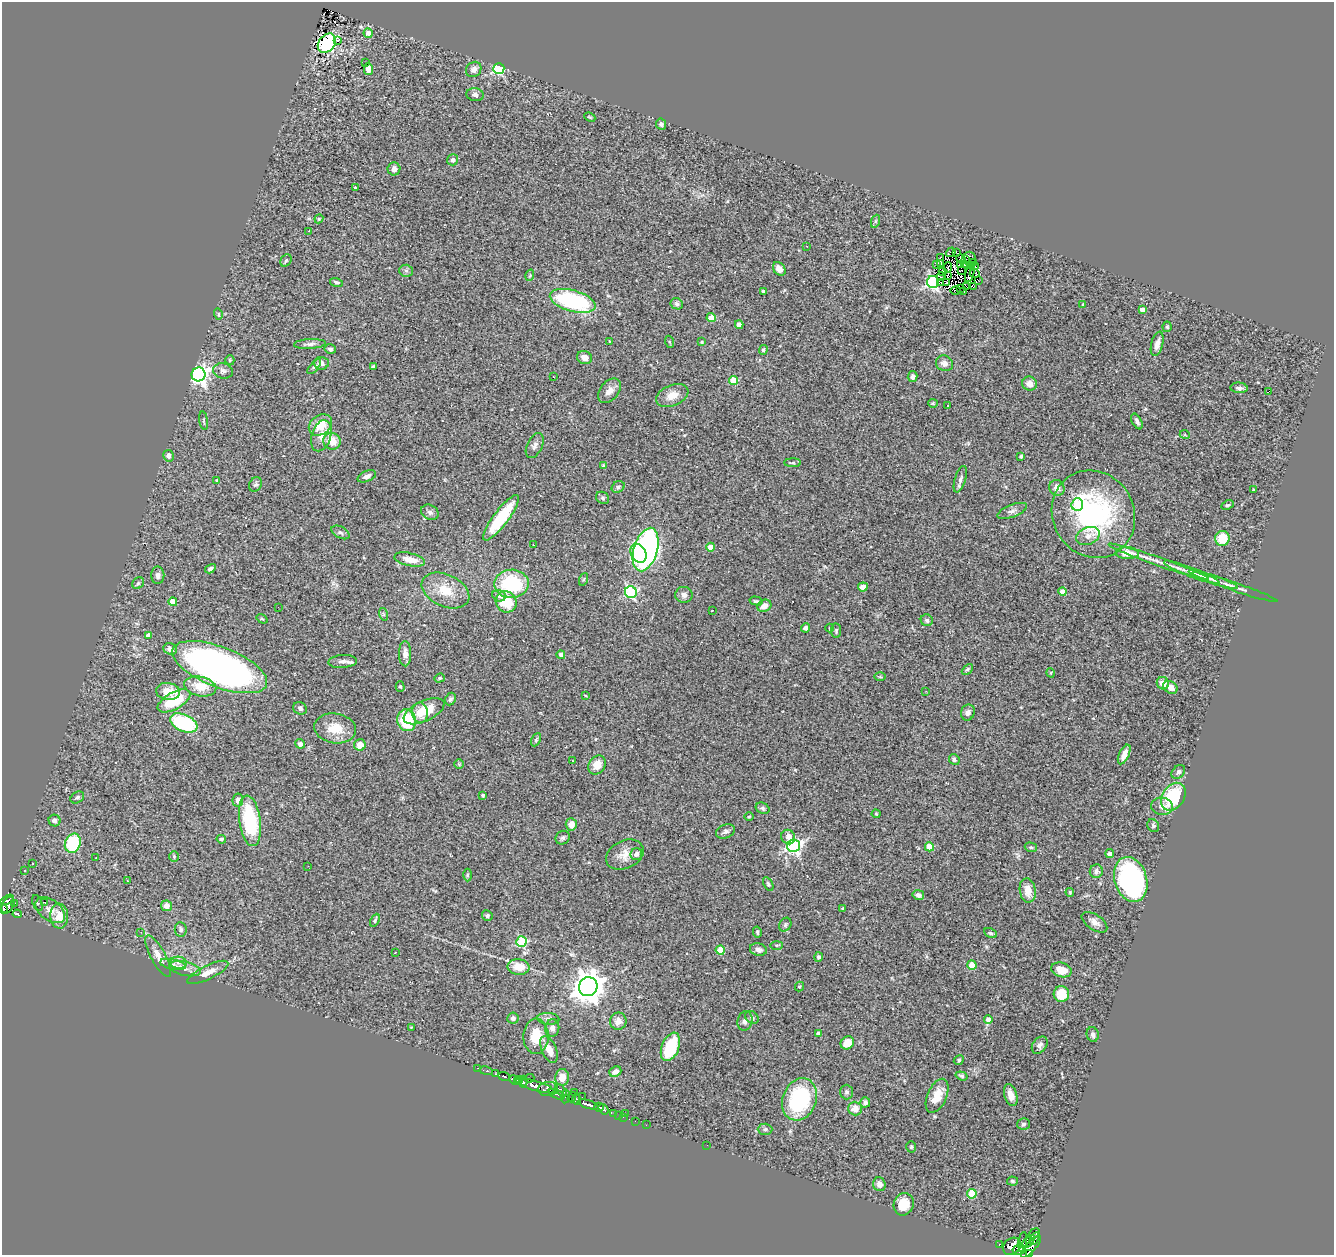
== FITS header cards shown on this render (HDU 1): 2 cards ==
NAXIS1  =                 1332
NAXIS2  =                 1253

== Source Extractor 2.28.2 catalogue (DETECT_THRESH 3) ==
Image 1332 x 1253 px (HDU 1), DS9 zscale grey, 1 PNG px = 1 image px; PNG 1336 x 1257 px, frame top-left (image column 1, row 1253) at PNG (2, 2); each listed source drawn as its Kron ellipse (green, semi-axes under 4 px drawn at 4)
Background 0.472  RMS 0.063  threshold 0.19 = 3 sigma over >= 5 px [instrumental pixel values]
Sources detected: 325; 4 with non-positive FLUX_AUTO (blend fragments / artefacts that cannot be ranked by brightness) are neither listed nor drawn; the other 321 listed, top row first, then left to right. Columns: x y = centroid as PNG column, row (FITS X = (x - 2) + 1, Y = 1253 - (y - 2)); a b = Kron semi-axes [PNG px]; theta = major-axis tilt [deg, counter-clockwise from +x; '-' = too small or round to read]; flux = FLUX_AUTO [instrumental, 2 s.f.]
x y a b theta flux
368 33 5 4 - 29
337 41 3 3 - 47
327 43 10 8 51 460
366 63 2 2 - 3.4
368 69 6 4 -88 24
474 69 8 7 - 17
499 69 5 5 - 550
475 95 9 6 -7 15
590 117 6 3 -23 4.1
661 124 6 5 - 9
453 160 5 5 - 14
394 169 6 6 - 18
355 188 4 3 - 12
319 219 4 4 - 4.7
876 221 7 4 70 6.7
309 231 3 2 - 3.6
806 246 3 2 - 9
951 252 5 2 - 57
956 252 4 2 - 15
940 257 3 2 - 8.8
961 259 5 3 - 3.1
966 259 3 2 - 2.3
970 259 7 6 - 2.8
286 260 6 5 - 7.4
941 263 3 2 - 4.4
974 263 3 3 - 0.49
936 264 4 2 - 2.6
964 264 3 2 - 4.1
960 265 3 2 - 3.3
971 266 3 2 - 2.9
948 267 5 2 - 1.5
975 267 2 2 - 3.2
779 269 7 5 -53 24
961 270 2 2 - 3.3
406 271 6 6 - 9.5
942 271 2 2 - 4.3
975 273 5 3 - 1.3
970 274 9 3 73 8.5
530 275 6 3 73 5.1
948 275 3 2 - 4.6
941 277 4 2 - 1.1
978 280 2 2 - 2.6
336 282 6 4 -17 8
933 282 6 6 - 820
941 282 2 2 - 9.4
947 283 3 2 - 3.6
967 286 4 2 - 4.1
973 286 3 2 - 4.9
960 289 3 2 - 2.1
763 291 3 3 - 6.4
956 291 5 3 - 1.7
964 292 2 2 - 1.2
573 301 23 10 -16 480
677 304 6 5 - 9.4
1083 304 3 2 - 3.3
1142 310 4 4 - 32
218 314 6 4 -75 5.3
711 318 4 4 - 84
739 325 4 4 - 20
1167 327 5 4 - 6.4
609 341 3 2 - 2.5
670 342 6 4 -69 4.9
702 342 4 3 - 4.7
310 344 16 5 3 16
1157 344 12 6 76 27
330 349 6 4 -15 10
763 350 5 4 - 9.1
584 358 7 6 - 30
230 360 5 4 - 4.8
321 363 7 6 - 19
944 363 9 7 -27 21
373 366 3 3 - 6.1
314 367 9 4 49 8.7
223 371 10 7 -13 18
198 374 7 7 - 2100
554 377 2 2 - 2.8
912 377 5 5 - 15
733 380 4 4 - 120
1030 384 7 7 - 30
1239 388 8 5 -4 11
609 391 14 9 49 33
1269 391 2 2 - 16
672 395 17 10 23 49
933 403 4 4 - 4.4
948 406 3 2 - 3.3
204 421 9 3 -81 5.4
1137 421 8 4 -61 12
320 425 12 9 35 77
1185 435 5 3 - 3.5
321 436 16 9 73 40
332 441 9 8 - 62
535 446 13 7 64 17
169 456 6 5 - 18
1021 456 3 3 - 6.2
793 463 8 4 0 6.6
603 466 4 4 - 7.5
367 476 10 5 22 16
960 479 14 5 72 16
217 480 3 3 - 4.9
255 484 7 6 - 9.7
618 487 7 5 27 8
1057 488 8 7 - 29
1254 490 3 2 - 3.6
603 498 7 5 -32 8.7
1077 505 6 5 - 170
1228 505 6 4 25 6.7
1012 511 16 6 21 19
430 512 9 7 -29 14
1093 514 45 40 -59 700
501 518 28 7 53 220
340 532 10 5 -29 11
1088 536 12 8 23 33
1222 538 7 7 - 89
533 545 3 2 - 3.2
711 547 4 4 - 61
646 550 22 11 73 1100
638 553 10 7 -61 200
1127 553 11 6 -3 72
410 559 15 6 -12 45
1159 562 53 4 -19 56
210 569 6 4 30 11
1192 572 30 4 -21 33
158 575 8 6 90 17
584 579 6 4 71 5.6
1213 580 26 4 -18 27
138 583 6 5 - 6.9
511 584 17 14 2 290
863 587 5 4 - 30
1235 587 45 4 -19 32
445 591 25 16 -25 100
631 592 6 6 - 490
1062 592 4 4 - 44
684 595 8 8 - 20
499 596 7 5 -23 16
756 601 6 4 -15 6.7
173 602 4 4 - 58
506 602 11 10 - 120
764 606 7 6 - 32
278 607 2 2 - 2.8
712 610 3 2 - 2.4
383 614 6 4 -72 6.4
262 619 6 3 -34 4.8
927 620 6 5 - 11
805 628 4 4 - 19
830 628 4 4 - 4
836 631 7 5 -85 7.3
148 636 4 4 - 22
170 649 7 5 -20 16
405 654 12 6 -90 24
561 655 4 4 - 18
343 661 14 6 4 20
220 667 50 20 -21 2000
967 669 6 4 45 7.2
1051 673 5 3 - 3.5
880 677 6 4 -1 5.2
439 678 5 4 - 5.6
1163 683 6 6 - 44
200 686 16 10 -12 81
400 686 5 4 - 6.4
1170 687 7 6 - 27
168 691 12 8 -7 60
926 691 3 2 - 3.8
585 696 3 3 - 4.1
450 699 6 5 - 11
174 701 18 8 29 180
300 708 7 6 - 9.1
424 711 22 10 25 100
968 712 8 7 - 16
420 713 10 8 -84 65
407 720 11 9 -74 200
184 723 14 8 -23 340
335 728 21 15 -9 85
536 740 7 4 64 6.7
300 744 5 4 - 14
360 745 6 6 - 38
1124 754 10 5 65 36
954 760 6 5 - 8.8
572 761 2 2 - 3.7
459 764 5 5 - 4.8
597 765 10 8 57 51
1178 772 8 6 49 14
483 795 3 3 - 8
77 797 7 5 32 9.4
1173 797 15 11 56 250
238 800 6 5 - 21
1162 806 11 8 -9 24
763 808 7 5 -25 9.1
876 814 4 4 - 4.1
749 817 5 3 - 3.9
55 821 6 5 - 20
250 821 25 10 -82 300
571 824 6 5 - 39
1153 826 7 5 -60 8.1
725 831 10 6 22 13
788 837 7 6 - 31
563 838 7 6 - 10
221 839 5 4 - 9.4
73 843 10 7 69 270
794 846 6 6 - 1100
929 847 4 4 - 96
1031 847 6 4 -19 6.4
636 854 6 5 - 22
1110 854 4 4 - 25
625 855 20 14 25 57
174 856 5 4 - 5.6
96 858 3 2 - 5.1
33 863 2 2 - 3.1
308 866 2 2 - 9.7
25 870 3 2 - 3.8
1096 871 7 6 - 13
467 875 6 4 89 5.4
1131 879 23 16 -74 900
128 881 3 2 - 4.5
768 884 7 4 -60 7
1028 890 12 8 -81 55
1070 892 4 3 - 4.7
918 895 5 4 - 16
7 900 7 4 30 62
44 902 3 3 - 9.2
37 903 8 5 -68 11
14 904 4 3 - 12
8 905 9 5 64 100
166 906 5 5 - 30
843 908 3 3 - 3.9
3 909 4 3 - 86
50 910 17 10 -38 38
17 914 4 3 - 72
59 916 12 9 -87 60
487 916 5 5 - 9.1
375 920 7 4 62 7.4
1094 922 14 7 -34 27
785 925 7 5 59 8.2
181 929 7 6 - 9.2
141 932 3 3 - 2.4
757 932 5 3 - 5.6
991 933 7 4 -25 6.8
522 942 5 5 - 230
777 945 6 3 0 5.7
720 950 4 4 - 130
758 950 8 6 -13 20
395 952 3 2 - 9.2
158 956 23 7 -62 39
819 957 5 4 - 11
178 963 8 6 -5 22
173 964 13 5 -12 20
972 965 5 4 - 120
519 967 11 8 -5 61
185 969 16 7 -12 31
1061 970 10 7 -17 57
208 972 22 7 26 39
799 986 5 4 - 5.3
588 987 9 9 - 7100
1061 994 8 7 - 88
752 1017 7 5 -39 12
513 1018 5 5 - 13
548 1019 11 6 -6 16
988 1019 4 4 - 24
618 1021 8 8 - 28
745 1021 10 7 76 19
411 1027 3 2 - 3.6
552 1028 9 7 84 20
818 1033 4 3 - 15
1093 1034 7 6 - 13
536 1036 18 12 89 100
847 1043 7 6 - 66
1040 1045 9 6 53 17
670 1047 15 8 68 220
549 1049 14 7 -66 46
959 1060 5 4 - 6.4
478 1068 3 2 - 9.2
486 1071 7 3 -10 41
615 1072 6 5 - 26
495 1074 4 2 - 3.5
504 1076 6 3 -17 150
962 1076 6 4 -18 6
562 1077 8 7 - 50
529 1078 5 2 - 6.2
515 1080 6 3 -27 170
518 1080 4 3 - 86
523 1082 6 3 88 180
536 1086 20 4 -17 580
548 1089 10 7 6 290
561 1090 7 3 -48 57
847 1092 7 6 - 10
574 1093 3 2 - 12
557 1094 9 3 -25 67
1011 1095 11 6 -74 36
937 1096 18 9 67 67
565 1097 7 4 84 160
572 1097 5 4 - 58
582 1097 3 2 - 6
799 1099 22 16 68 400
577 1100 5 4 - 20
865 1102 5 5 - 14
588 1104 11 4 -16 520
599 1107 5 4 - 170
603 1109 6 4 -54 130
855 1109 7 7 - 40
614 1113 4 3 - 12
625 1114 3 2 - 8.2
619 1115 3 2 - 3.6
623 1117 2 2 - 5.1
635 1121 2 2 - 3.5
1023 1124 6 5 - 8.8
646 1125 2 2 - 4.2
765 1129 7 5 -1 11
707 1145 2 2 - 66
911 1147 5 5 - 6.4
1012 1181 5 4 - 7.3
879 1184 7 6 - 23
972 1194 5 5 - 160
904 1204 11 10 - 81
1034 1233 6 3 32 150
1034 1238 7 3 60 49
1023 1242 10 4 84 220
1028 1242 8 3 47 110
999 1244 3 3 - 11
1012 1246 10 7 42 590
1031 1247 14 4 48 730
1019 1250 6 5 - 260
1029 1254 3 2 - 150
At the frame edge (FLAGS 8, measured only in part): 2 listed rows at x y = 3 909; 1029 1254
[4 non-positive-flux detections neither listed nor drawn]